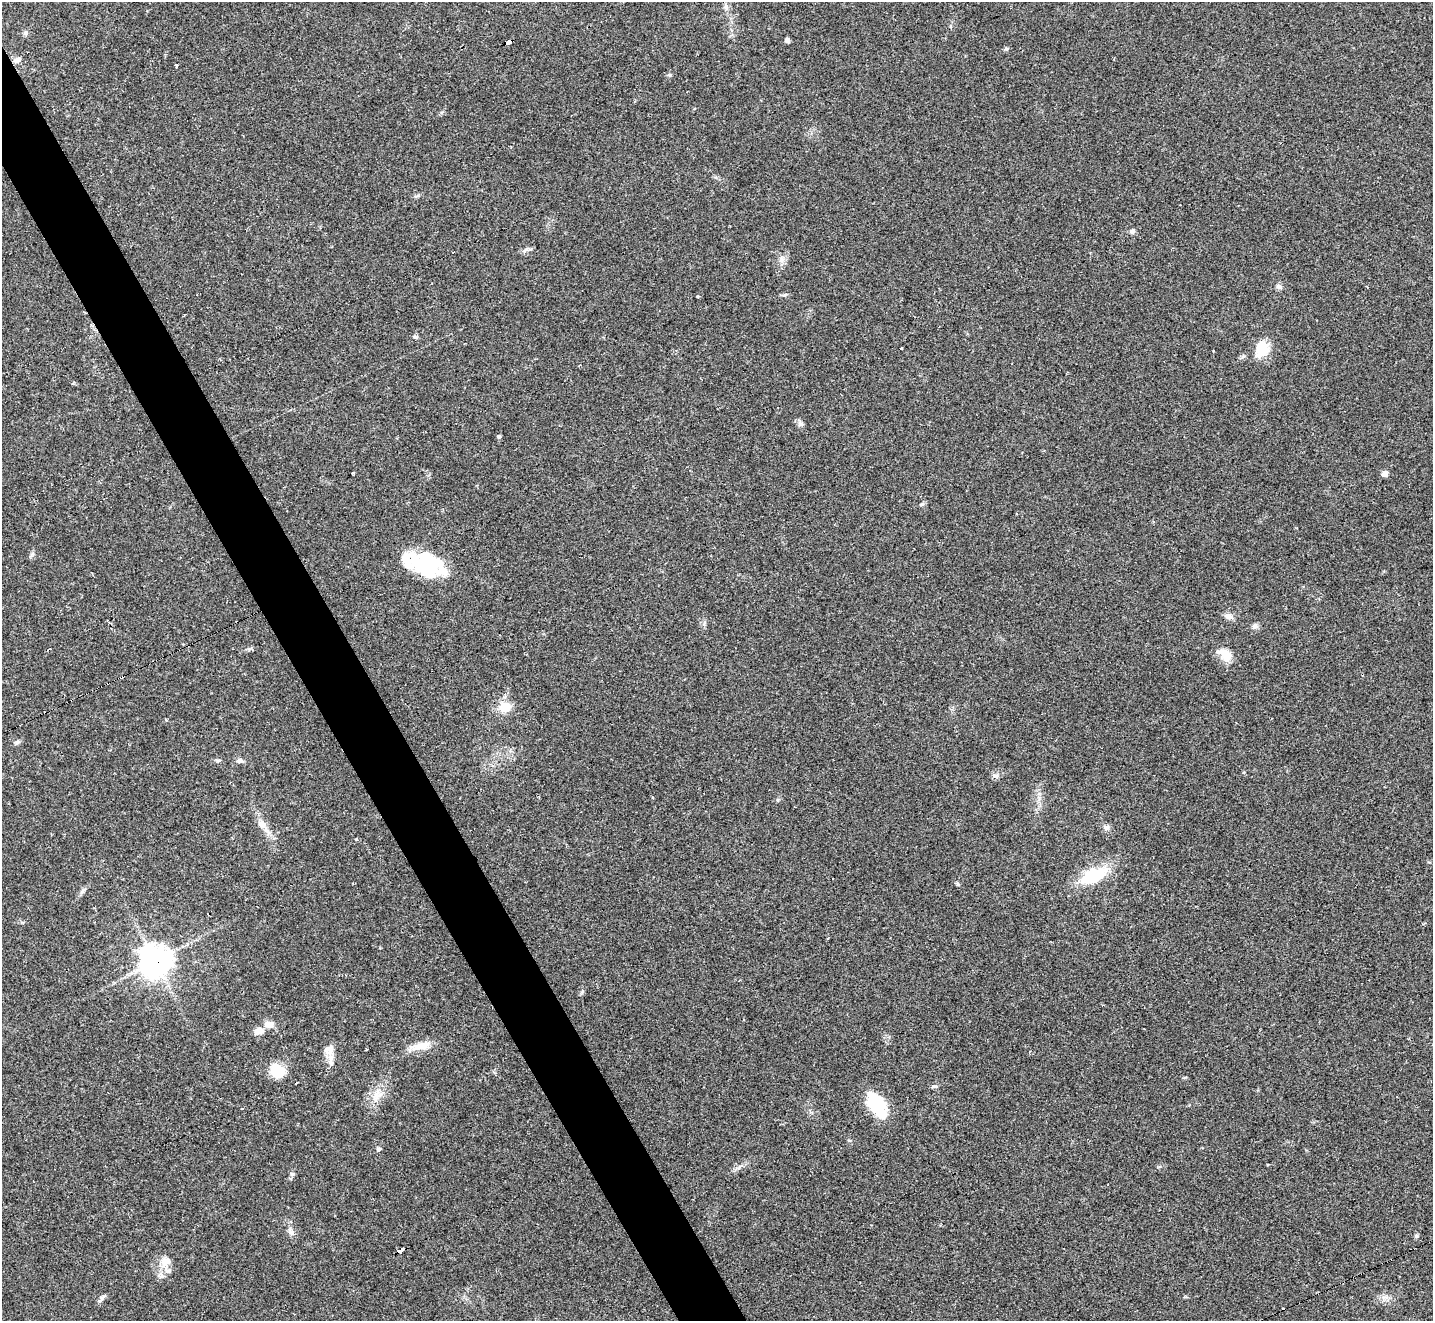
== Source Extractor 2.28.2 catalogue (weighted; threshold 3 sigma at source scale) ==
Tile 11 of 4 x 4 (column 3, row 3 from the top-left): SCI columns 2862-4292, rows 1605-2923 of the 5722 x 5711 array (HDU 1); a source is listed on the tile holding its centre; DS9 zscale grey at full resolution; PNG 1435 x 1323 px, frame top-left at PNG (2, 2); no overlay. Shown black and unused: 4% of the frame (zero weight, under 2 of 3 exposures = <1% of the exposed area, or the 3 px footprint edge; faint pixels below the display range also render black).
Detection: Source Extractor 2.28.2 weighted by HDU 2 'WHT'; one run over the whole footprint, this tile lists its part. Background 0.0674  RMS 0.0061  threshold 0.0276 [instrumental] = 3 sigma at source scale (4.5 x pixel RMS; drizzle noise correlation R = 1.50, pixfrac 1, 0.05/0.05 arcsec/px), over >= 5 px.
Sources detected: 62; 3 cosmic-ray / hot-pixel residue — not listed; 5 inside a brighter listed object's ellipse — not listed separately; the other 54 listed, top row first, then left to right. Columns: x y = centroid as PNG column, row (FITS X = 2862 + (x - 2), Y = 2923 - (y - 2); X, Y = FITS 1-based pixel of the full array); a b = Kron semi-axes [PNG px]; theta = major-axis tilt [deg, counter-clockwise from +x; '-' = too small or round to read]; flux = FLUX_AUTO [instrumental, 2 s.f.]
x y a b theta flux
726 7 11 5 -72 2.1
25 33 6 5 - 1.2
787 40 4 4 - 2.4
509 41 7 4 23 110
17 60 9 7 29 2.6
176 65 3 3 - 0.76
1132 231 7 7 - 1.5
525 250 8 4 53 1.3
782 259 9 7 -89 2.6
1279 287 8 6 -32 1.9
785 294 6 4 20 0.93
698 296 4 2 - 0.53
415 337 6 5 - 1.1
901 348 3 3 - 2.1
1262 349 21 15 64 13
580 365 3 3 - 0.64
801 424 7 6 - 1.6
499 436 6 4 73 0.98
353 473 3 3 - 1.4
1385 474 6 6 - 3.7
922 504 8 4 2 1
426 564 33 23 -16 54
1229 616 12 8 -12 3.1
1255 626 8 7 - 1.8
49 649 3 2 - 0.55
1227 657 15 13 -6 7.5
505 707 13 11 15 11
17 742 8 5 27 1.3
240 761 8 6 3 2
995 775 7 4 0 1.4
262 825 25 8 -50 6.6
1106 827 9 8 - 2.2
356 839 4 3 - 0.72
1093 875 27 13 25 32
957 884 7 3 -81 0.82
83 891 10 5 38 1.7
155 961 12 11 - 620
269 1024 12 8 5 4.4
259 1031 12 7 25 5.1
420 1046 26 10 12 8.7
329 1050 14 11 10 4.8
366 1050 3 3 - 1.4
277 1070 20 17 -48 12
296 1083 3 2 - 0.98
934 1086 8 4 0 1.1
377 1095 15 12 82 7.5
877 1105 29 16 -56 28
378 1149 6 6 - 1.3
292 1174 6 6 - 1.3
291 1231 15 6 -73 3
1416 1236 6 5 - 0.98
401 1251 8 3 27 36
165 1262 17 13 37 7
101 1298 14 4 53 1.7
Overlapping masked pixels (flux is a lower limit): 3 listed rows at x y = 509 41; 155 961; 401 1251
Unlisted compact peaks at least as high as the median listed source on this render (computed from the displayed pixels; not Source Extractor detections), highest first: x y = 1006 49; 670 75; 704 624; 32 554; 582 992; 217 761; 418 195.